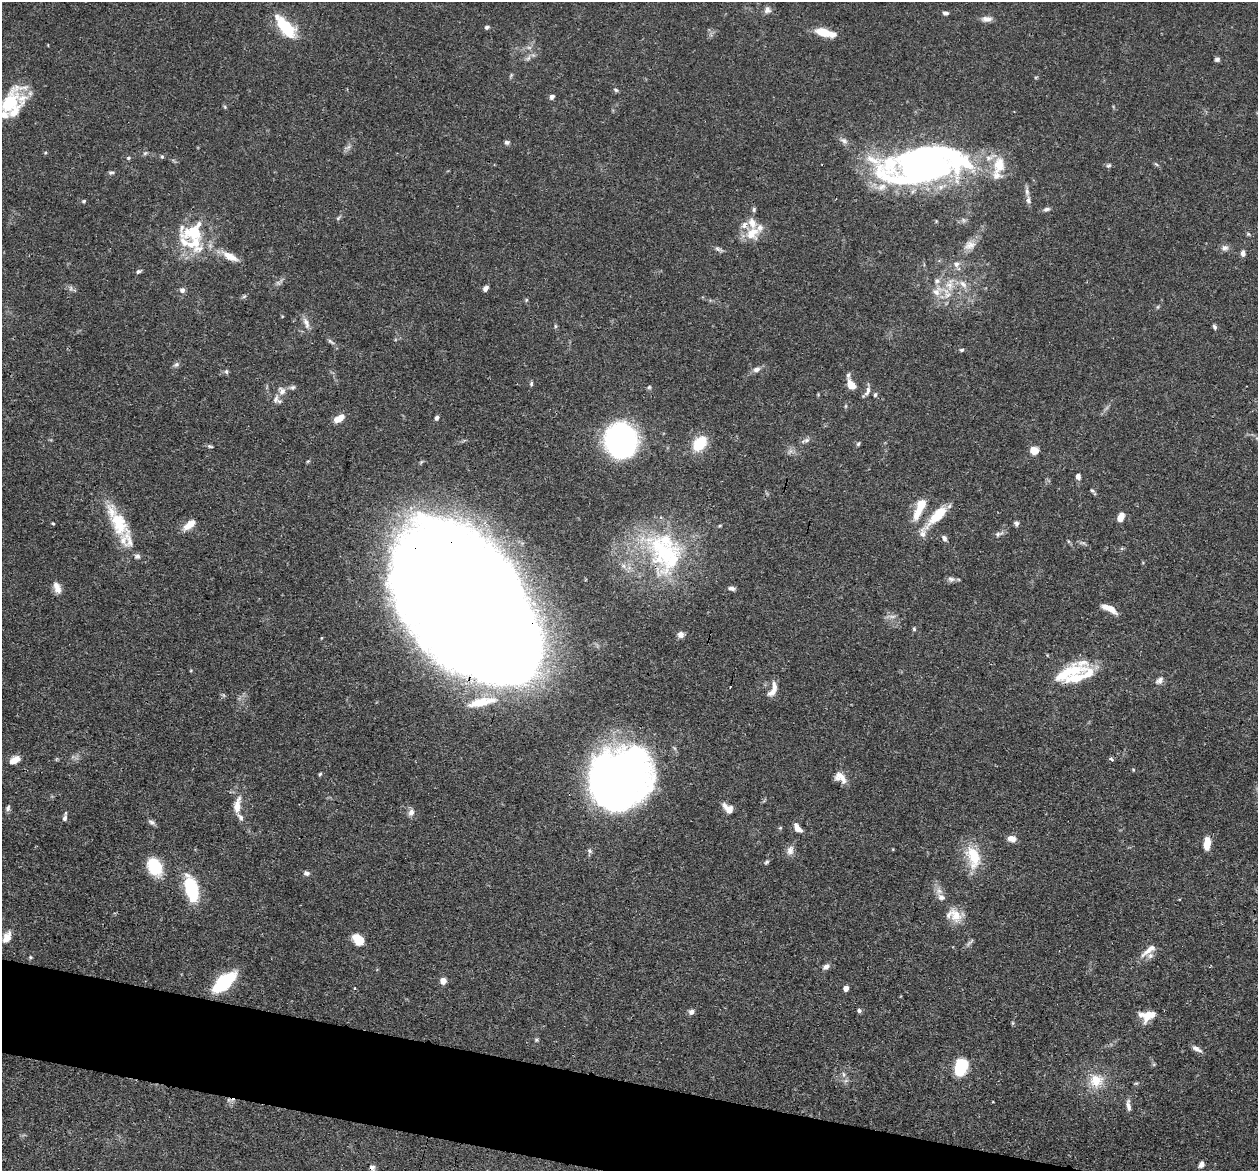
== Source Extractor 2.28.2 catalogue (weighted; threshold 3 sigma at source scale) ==
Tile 6 of 4 x 4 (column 2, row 2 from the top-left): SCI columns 1292-2547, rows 2623-3791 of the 5095 x 5122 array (HDU 1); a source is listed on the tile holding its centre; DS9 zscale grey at full resolution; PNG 1260 x 1173 px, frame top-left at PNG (2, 2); no overlay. Shown black and unused: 5% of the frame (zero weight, under 3 of 4 exposures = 5% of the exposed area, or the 3 px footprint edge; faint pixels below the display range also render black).
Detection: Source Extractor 2.28.2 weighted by HDU 2 'WHT'; one run over the whole footprint, this tile lists its part. Background 0.0639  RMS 0.0032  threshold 0.0146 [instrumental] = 3 sigma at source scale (4.5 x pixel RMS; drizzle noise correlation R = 1.50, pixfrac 1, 0.05/0.05 arcsec/px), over >= 5 px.
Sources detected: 167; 1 too faint to see at this stretch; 4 inside a brighter object's white glare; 1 cosmic-ray / hot-pixel residue — not listed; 27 inside a brighter listed object's ellipse — not listed separately; the other 134 listed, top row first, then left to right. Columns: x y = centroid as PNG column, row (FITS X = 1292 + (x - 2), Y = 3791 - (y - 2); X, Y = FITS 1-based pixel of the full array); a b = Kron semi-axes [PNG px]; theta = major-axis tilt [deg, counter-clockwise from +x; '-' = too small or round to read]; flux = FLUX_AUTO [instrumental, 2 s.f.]
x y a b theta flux
767 10 10 9 - 1.4
946 13 6 4 -2 0.9
987 19 14 7 4 1.8
285 27 27 11 -50 14
487 27 6 5 - 0.67
825 33 22 7 -14 6.6
528 58 8 6 45 0.95
1217 59 6 5 - 0.74
616 90 6 5 - 0.55
552 97 6 5 - 0.94
10 102 38 20 61 16
225 107 6 4 -49 0.41
844 140 10 7 -37 1.3
507 142 6 5 - 0.83
145 153 7 4 44 0.52
162 157 5 5 - 0.46
128 158 6 5 - 0.56
1156 164 6 4 -19 0.43
1108 166 7 5 18 0.67
920 168 117 32 10 120
111 172 9 3 0 0.59
1027 192 11 6 -85 1.3
84 201 5 4 - 0.46
1047 209 10 5 10 0.89
754 210 7 5 72 0.59
338 218 7 4 45 0.5
963 220 7 4 -71 0.62
193 233 42 32 -64 18
752 233 20 16 38 6.5
970 245 16 11 23 3.1
1225 248 9 6 10 1.3
718 249 9 5 -44 0.84
1243 253 6 5 - 1.5
230 256 23 9 -28 4.3
956 264 8 7 - 1.3
138 271 7 5 37 0.64
963 284 13 8 -45 2.4
949 285 12 10 -50 3.6
71 288 7 4 90 0.67
486 288 7 5 55 1.2
182 290 7 6 - 1.2
937 291 16 11 54 3.9
244 296 6 4 20 0.53
526 300 6 3 72 0.35
306 323 16 7 -68 2
555 326 6 4 -90 0.45
1214 327 7 5 -66 0.67
962 350 6 4 3 0.5
176 365 8 6 26 0.89
757 369 9 7 28 1.6
848 375 7 5 87 0.75
531 383 6 4 88 0.51
851 385 11 7 -54 3.8
293 387 8 6 15 0.79
649 387 6 5 - 0.49
282 391 12 9 -57 2
868 391 14 6 69 1.4
875 395 6 4 74 0.56
276 399 13 6 69 1.4
339 418 12 6 32 3.8
437 418 6 5 - 0.82
621 440 24 20 -84 110
805 440 14 5 19 1.1
700 443 13 9 49 13
858 444 6 4 62 0.5
210 446 7 4 -18 0.53
1034 450 7 6 - 5.8
1078 476 6 5 - 1.4
1092 490 6 5 - 0.52
921 504 7 6 - 7.8
917 514 19 9 61 4.5
937 516 33 12 45 8.8
1121 517 8 6 65 3.4
53 523 4 3 - 0.32
119 523 41 19 -66 15
1016 523 7 6 - 0.84
189 525 16 8 38 3.7
720 525 5 3 - 0.35
998 534 7 5 23 0.78
944 538 7 5 -66 1.1
665 553 68 40 -34 43
951 579 10 6 -11 1.1
57 588 15 8 -69 2.6
731 588 9 5 -10 1.1
466 604 123 71 -58 2000
1109 608 17 6 -25 3.3
914 629 6 5 - 0.44
681 634 7 7 - 1.6
1074 669 31 12 8 8.9
1159 680 12 7 44 1.5
773 690 20 8 68 2.9
15 760 12 7 28 3.2
1111 760 3 3 - 1.3
320 774 5 4 - 0.43
840 777 16 10 -41 3.2
616 783 52 46 12 220
237 805 20 8 81 4
8 808 9 5 72 0.81
728 808 15 8 -40 2.8
411 812 10 8 58 1.5
65 818 8 5 74 0.93
151 822 10 6 -35 0.98
798 828 11 6 -50 2.7
1012 839 10 7 -6 2.4
1207 843 14 7 83 4.4
790 850 13 9 64 1.9
589 851 7 5 -42 0.7
974 857 30 16 -72 11
766 862 7 4 28 0.59
155 867 20 14 -62 11
306 873 8 6 -20 0.99
192 889 24 11 -76 22
941 897 11 9 -27 2
956 915 21 13 -54 5.6
7 937 15 9 65 3.3
358 939 11 8 -43 7.3
1149 950 26 7 39 3.5
30 957 5 5 - 0.41
826 967 9 6 33 1.3
443 981 4 4 - 5.2
224 982 21 10 41 23
846 988 5 4 - 3.1
859 1011 6 5 - 0.68
691 1012 7 6 - 1.4
1148 1015 18 10 12 5.5
536 1040 6 4 18 0.42
1197 1049 14 5 -29 1.4
961 1067 14 9 75 22
843 1074 6 4 -71 0.61
1096 1080 15 15 - 7.3
1136 1083 6 4 -17 0.42
993 1102 2 2 - 0.24
1128 1106 16 5 -83 1.6
1201 1164 7 6 - 1.4
Overlapping masked pixels (flux is a lower limit): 2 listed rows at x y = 920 168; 466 604
Isophote crosses this tile's border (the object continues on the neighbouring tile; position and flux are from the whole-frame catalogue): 1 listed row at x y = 10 102